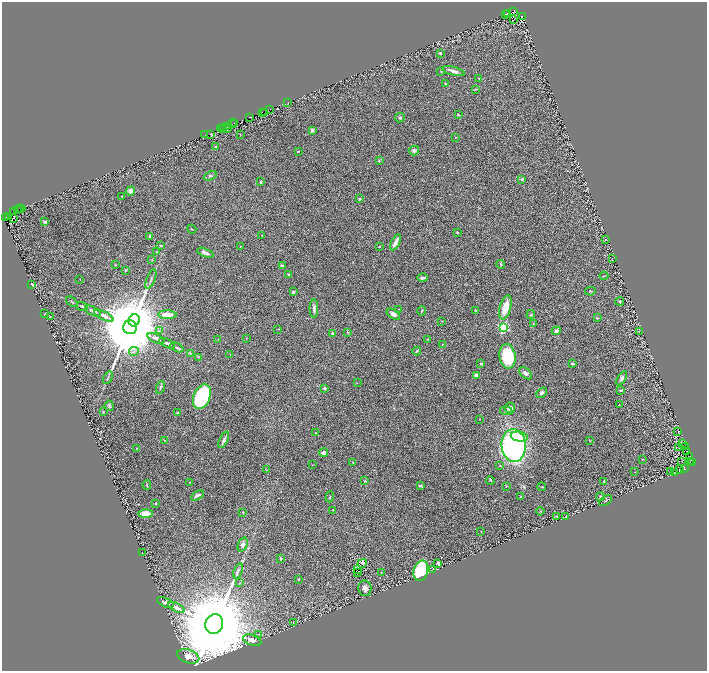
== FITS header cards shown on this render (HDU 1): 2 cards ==
NAXIS1  =                 1410
NAXIS2  =                 1337

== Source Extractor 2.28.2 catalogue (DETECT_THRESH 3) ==
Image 1410 x 1337 px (HDU 1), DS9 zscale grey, zoomed out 1/2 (1 PNG px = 2 x 2 image px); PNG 709 x 673 px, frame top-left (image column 2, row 1337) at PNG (2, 2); each listed source drawn as its Kron ellipse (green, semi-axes under 4 px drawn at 4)
Background 0.106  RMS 0.018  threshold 0.054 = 3 sigma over >= 5 px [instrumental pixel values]
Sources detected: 251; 50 cannot appear on this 1/2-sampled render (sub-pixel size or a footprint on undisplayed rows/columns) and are neither listed nor drawn; the other 201 listed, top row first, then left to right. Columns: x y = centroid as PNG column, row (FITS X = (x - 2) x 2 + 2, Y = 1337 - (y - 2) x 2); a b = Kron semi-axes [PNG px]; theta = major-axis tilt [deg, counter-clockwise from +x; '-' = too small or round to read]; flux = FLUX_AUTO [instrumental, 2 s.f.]
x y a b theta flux
514 11 3 2 - 190
508 13 2 1 - 36
505 14 2 1 - 18
522 16 3 2 - 320
513 20 3 1 - 1.6
440 53 3 3 - 5.5
441 71 3 2 - 1.5
453 71 12 3 -15 18
479 78 3 2 - 2.3
446 84 3 2 - 4.1
476 89 3 3 - 2.2
288 102 3 1 - 4.1
269 109 3 1 - 160
262 112 2 1 - 70
265 113 2 1 - 1.2
458 115 3 2 - 3.8
249 117 2 1 - 190
400 118 5 4 - 4.6
232 123 5 1 - 8.3
235 123 2 1 - 34
226 127 2 1 - 190
224 128 2 1 - 250
228 128 2 2 - 18
220 129 3 2 - 310
222 129 3 1 - 200
312 130 3 3 - 15
211 134 3 1 - 30
240 134 2 2 - 2.2
205 135 2 1 - 3.1
456 137 3 1 - 1.6
216 147 2 2 - 3.2
414 150 5 5 - 8.5
298 151 2 2 - 2.4
379 161 3 2 - 3.1
210 176 7 4 25 5.9
522 179 4 3 - 4.9
261 182 4 3 - 4.4
131 191 4 4 - 12
122 196 2 2 - 2.3
360 199 3 2 - 5.4
20 208 2 1 - 280
18 209 3 1 - 570
22 209 3 2 - 100
13 211 3 2 - 45
5 217 3 2 - 68
8 217 2 2 - 140
14 219 2 1 - 27
45 222 3 3 - 5.5
192 229 5 2 - 1.7
457 232 2 2 - 4.8
262 235 3 2 - 1.6
150 236 4 3 - 5.3
605 239 2 2 - 1.9
396 242 9 3 62 25
160 245 3 2 - 3.5
240 246 3 2 - 1.8
379 247 3 2 - 1.8
156 252 3 2 - 1.4
205 253 9 3 -22 11
612 258 2 1 - 0.84
152 259 3 2 - 1.3
501 264 4 3 - 3.3
115 265 3 3 - 2.2
282 266 4 3 - 7.2
125 270 3 3 - 3.6
289 274 3 2 - 5.1
604 276 4 2 - 2.9
423 278 5 3 - 7.6
80 279 2 1 - 0.9
151 279 10 3 69 6.8
32 284 2 2 - 27
590 291 5 3 - 3.4
293 292 3 3 - 7.1
620 301 4 4 - 4.4
72 302 6 3 -40 3.6
82 306 6 2 -22 4.6
505 307 12 5 75 64
314 308 9 4 89 11
399 309 2 2 - 1.2
475 310 3 2 - 2
93 311 8 3 -26 9.8
422 311 4 2 - 3.7
45 314 2 1 - 1.2
393 314 7 4 -33 18
167 315 9 4 -1 39
531 315 4 3 - 3.6
104 316 10 3 -25 23
50 317 2 1 - 0.85
597 318 3 3 - 2.6
134 320 6 5 - 7000
442 321 4 2 - 1.9
533 324 3 2 - 1.5
130 327 7 7 - 59000
503 327 3 3 - 350
278 329 3 2 - 1.3
159 331 4 2 - 2.9
556 331 4 4 - 7.2
639 331 2 1 - 0.67
347 332 4 3 - 3.1
333 333 4 3 - 4.3
156 338 9 3 -24 19
246 338 3 2 - 1.2
218 339 2 2 - 1.5
428 339 2 2 - 2.1
167 343 8 3 -24 9.4
442 344 3 2 - 1.8
177 347 7 3 -27 5.5
417 351 4 3 - 4.2
134 352 5 3 - 6.9
190 353 4 2 - 2.6
230 354 2 1 - 0.89
507 356 12 8 -80 200
199 357 3 2 - 2.2
481 363 4 3 - 3.6
572 363 3 2 - 6.6
525 373 7 4 -42 11
476 375 4 3 - 11
108 378 7 2 61 4.3
622 378 8 4 56 9
357 383 3 1 - 1.1
160 387 7 3 71 5.6
325 388 4 3 - 5.5
621 390 3 2 - 4.1
542 393 6 4 42 11
202 397 13 8 67 420
619 404 2 1 - 1
109 406 5 4 - 5.4
510 408 5 5 - 20
506 411 6 3 -7 6.7
103 412 3 2 - 2.3
177 413 2 2 - 4.5
479 419 2 2 - 1.5
678 432 2 1 - 0.84
316 433 2 2 - 1.8
519 437 9 5 -10 44
164 440 4 2 - 1.6
224 440 9 4 65 12
590 441 3 2 - 1.5
682 443 3 1 - 1.2
513 445 16 12 -85 1000
685 447 3 1 - 1.9
136 448 3 2 - 1.9
679 448 3 1 - 0.68
687 451 2 1 - 0.75
324 453 4 3 - 11
690 456 2 1 - 0.93
642 459 3 1 - 1.2
682 461 3 1 - 0.72
353 462 3 2 - 1.4
690 462 2 2 - 13
692 462 2 1 - 100
312 465 2 2 - 1.3
500 466 3 2 - 2.2
680 469 2 2 - 1.4
684 469 3 2 - 86
267 470 3 2 - 1.2
635 472 2 1 - 0.91
670 472 2 1 - 0.98
675 473 2 1 - 1
490 480 4 3 - 3.9
365 481 3 2 - 2.3
604 481 3 3 - 2.3
190 482 2 2 - 2.5
147 485 5 2 - 2.3
420 486 4 2 - 4.7
507 486 2 1 - 1.6
542 487 4 2 - 3.9
197 495 7 3 29 12
330 497 5 2 - 2.8
521 497 3 2 - 2.5
600 497 4 4 - 5.9
606 501 7 3 38 4.8
156 503 2 2 - 8.5
333 510 3 2 - 1.5
540 511 4 2 - 2
243 512 3 2 - 2.4
145 513 7 4 2 35
557 516 3 2 - 1.7
566 517 2 2 - 2.3
481 532 2 2 - 1.3
243 544 7 4 68 12
142 553 4 1 - 0.94
281 558 4 3 - 3.6
362 563 5 2 - 0.63
438 563 4 3 - 5.3
358 569 2 1 - 1.2
432 570 3 1 - 1.6
238 571 8 4 71 9.4
421 571 10 7 75 260
357 573 3 1 - 1.5
381 573 3 2 - 1.6
298 579 2 2 - 2.9
239 583 3 2 - 2.2
365 588 8 6 -79 14
165 602 9 4 -22 8.1
176 607 9 3 -26 16
293 623 3 2 - 1.5
214 624 10 9 - 78000
259 634 3 2 - 2
252 640 9 5 -20 19
188 656 11 6 -18 39
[50 sub-pixel or undisplayed-footprint detections neither listed nor drawn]